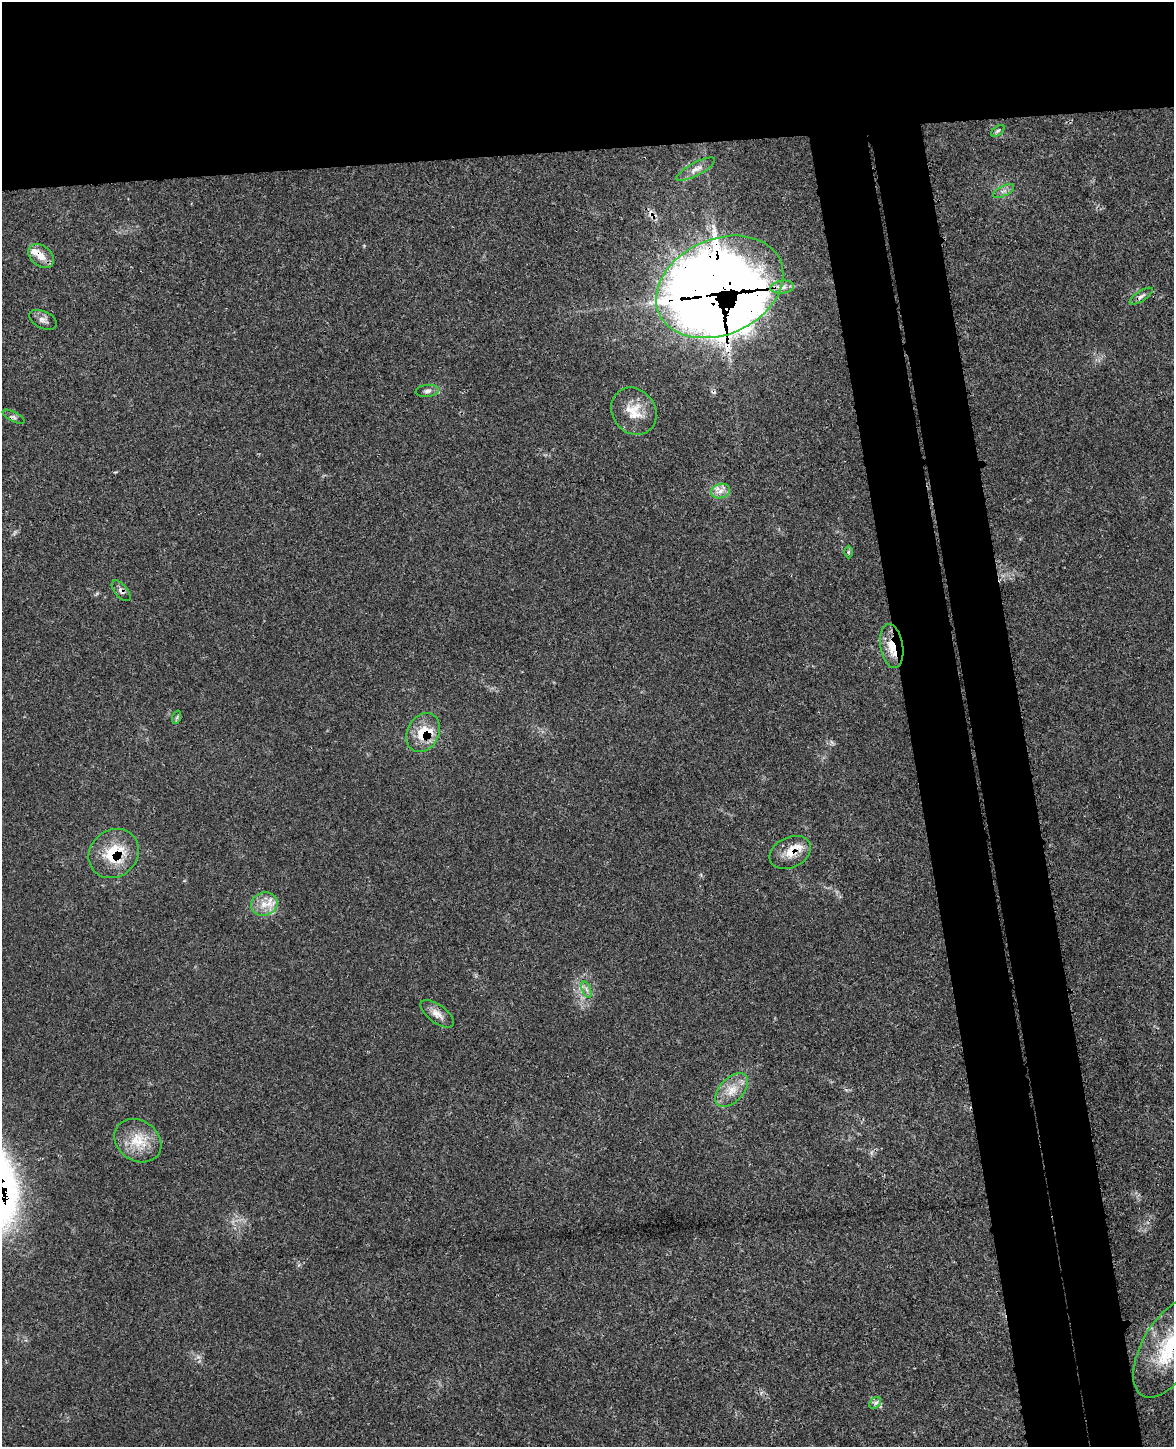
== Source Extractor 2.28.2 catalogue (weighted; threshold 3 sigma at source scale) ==
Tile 2 of 4 x 3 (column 2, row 1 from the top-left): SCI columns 1221-2392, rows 3036-4480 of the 4800 x 4732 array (HDU 1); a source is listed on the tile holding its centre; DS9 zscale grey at full resolution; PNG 1176 x 1449 px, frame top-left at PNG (2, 2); each listed source drawn as its Kron ellipse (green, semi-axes under 4 px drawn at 4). Shown black and unused: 19% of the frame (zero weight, under 3 of 4 exposures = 6% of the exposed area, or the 3 px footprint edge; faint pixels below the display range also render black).
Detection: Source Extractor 2.28.2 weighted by HDU 2 'WHT'; one run over the whole footprint, this tile lists its part. Background 0.0423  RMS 0.0029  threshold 0.0131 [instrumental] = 3 sigma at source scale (4.5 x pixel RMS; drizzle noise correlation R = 1.50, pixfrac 1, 0.05/0.05 arcsec/px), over >= 5 px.
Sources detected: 34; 2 inside a brighter object's white glare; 2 cosmic-ray / hot-pixel residue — neither listed nor drawn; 4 inside a brighter listed object's ellipse — not listed separately; the other 26 listed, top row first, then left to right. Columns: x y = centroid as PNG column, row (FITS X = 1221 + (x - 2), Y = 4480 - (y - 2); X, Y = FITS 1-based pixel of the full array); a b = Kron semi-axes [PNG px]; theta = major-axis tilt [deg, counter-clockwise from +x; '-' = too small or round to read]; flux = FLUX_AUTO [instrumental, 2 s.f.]
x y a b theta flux
998 131 8 4 37 0.54
696 169 21 6 28 2.1
1003 191 11 5 26 1.1
41 256 14 10 -41 3.4
720 287 66 48 24 620
782 287 12 6 7 1.8
1141 296 13 5 33 1.1
43 320 15 8 -25 1.6
427 391 12 6 6 1.1
634 411 25 21 -53 6.9
13 417 12 5 -28 0.85
720 491 10 7 17 1.9
848 552 6 4 90 0.42
121 591 12 6 -50 1.1
892 646 22 11 -80 5.6
177 717 7 4 72 0.47
423 733 20 16 63 7.8
790 852 22 15 26 5.1
114 853 26 23 41 13
264 904 13 11 19 3.9
586 989 9 4 -71 0.78
437 1014 19 9 -36 2.4
732 1090 20 12 46 4.8
138 1141 25 20 -34 8.1
1169 1348 55 27 60 24
875 1403 7 5 46 0.74
Overlapping masked pixels (flux is a lower limit): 8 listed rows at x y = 41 256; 720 287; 121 591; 892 646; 423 733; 790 852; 114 853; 1169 1348
Isophote crosses this tile's border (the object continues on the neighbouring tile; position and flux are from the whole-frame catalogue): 1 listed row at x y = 1169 1348